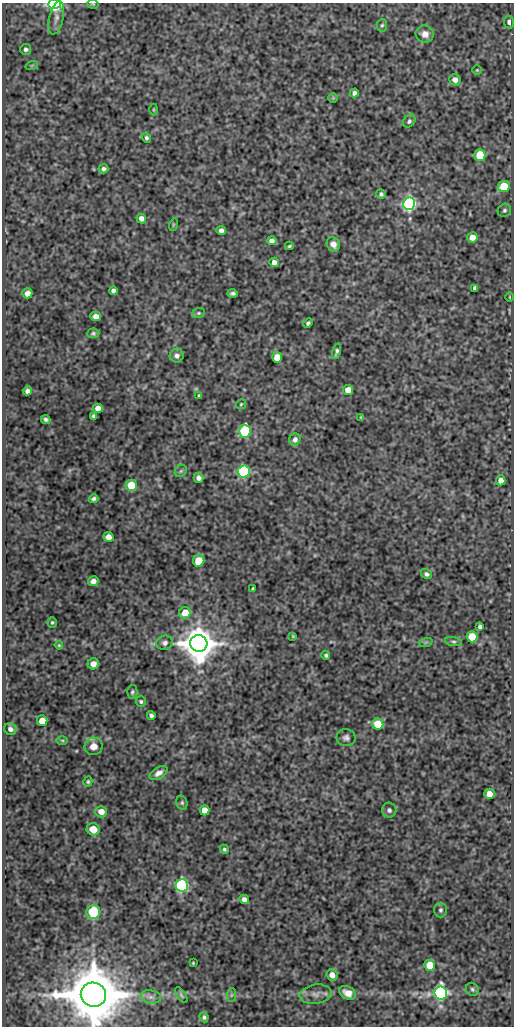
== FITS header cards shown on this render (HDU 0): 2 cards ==
NAXIS1  =                  512
NAXIS2  =                 1024

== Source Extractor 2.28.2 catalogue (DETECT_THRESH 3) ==
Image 512 x 1024 px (HDU 0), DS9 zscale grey, 1 PNG px = 1 image px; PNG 516 x 1028 px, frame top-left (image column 1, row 1024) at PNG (2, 3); each listed source drawn as its Kron ellipse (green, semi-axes under 4 px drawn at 4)
Background 94.9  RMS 0.53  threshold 1.59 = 3 sigma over >= 5 px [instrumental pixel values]
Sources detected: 108; all 108 listed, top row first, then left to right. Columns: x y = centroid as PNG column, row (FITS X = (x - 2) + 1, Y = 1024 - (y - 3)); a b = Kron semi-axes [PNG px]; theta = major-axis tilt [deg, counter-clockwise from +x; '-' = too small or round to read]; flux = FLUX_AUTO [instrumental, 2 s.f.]
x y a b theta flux
54 4 6 4 0 13000
93 4 5 3 - 34
56 18 17 7 77 240
509 22 6 5 - 130
382 25 6 5 - 61
425 34 9 8 - 240
26 49 5 5 - 96
32 65 6 4 19 42
477 70 5 5 - 43
455 80 6 5 - 190
354 93 4 4 - 110
333 98 5 5 - 38
154 110 6 3 90 32
409 121 7 5 51 84
146 138 5 4 - 71
480 155 5 5 - 1600
103 169 5 4 - 100
504 186 6 5 - 1300
381 194 5 4 - 72
409 204 6 6 - 13000
504 210 7 6 - 85
141 218 5 5 - 190
173 225 6 4 72 37
221 230 4 4 - 140
472 237 5 5 - 380
272 241 5 4 - 140
333 244 7 6 - 190
289 246 4 3 - 50
274 262 5 4 - 180
475 288 4 4 - 110
113 290 4 4 - 110
27 293 5 5 - 270
233 293 5 3 - 79
509 297 5 3 - 31
198 313 6 5 - 58
96 316 5 4 - 250
308 323 5 4 - 73
93 333 6 5 - 69
336 351 8 4 76 93
177 356 7 7 - 190
277 357 5 5 - 600
348 390 5 5 - 400
27 391 4 4 - 130
199 396 3 3 - 46
241 404 5 4 - 43
98 408 5 5 - 340
93 416 4 3 - 71
361 417 4 4 - 36
46 419 5 3 - 79
245 431 6 6 - 4300
295 439 6 5 - 140
181 471 7 5 45 67
244 472 6 6 - 5700
199 478 5 4 - 140
501 480 5 4 - 230
131 485 5 5 - 1000
94 499 5 4 - 85
108 537 5 4 - 260
199 561 6 5 - 620
426 574 6 4 -32 110
93 581 5 5 - 140
253 589 3 3 - 42
185 613 6 5 - 580
52 622 5 4 - 49
480 626 4 4 - 82
293 636 4 3 - 36
472 637 5 5 - 1100
426 642 7 4 19 50
453 642 8 4 -9 75
165 643 8 7 - 130
199 643 8 8 - 110000
59 645 4 3 - 35
326 655 4 4 - 62
93 664 6 5 - 170
132 692 7 5 88 65
141 702 5 5 - 59
151 715 4 4 - 84
42 721 5 5 - 520
378 724 5 5 - 1100
10 729 6 6 - 130
346 738 9 8 - 130
62 740 6 4 -1 45
93 746 9 9 - 330
158 773 10 5 31 180
88 782 5 4 - 47
489 794 5 5 - 370
182 803 7 5 -75 72
205 810 5 5 - 390
389 810 7 7 - 110
101 812 6 5 - 340
93 829 6 6 - 450
224 849 5 4 - 58
182 885 6 6 - 8500
244 899 5 4 - 160
440 910 7 6 - 88
93 912 7 7 - 2100
193 963 3 3 - 32
430 965 5 5 - 880
332 975 6 5 - 270
472 989 7 6 - 75
348 993 9 6 -26 260
441 993 6 6 - 12000
316 994 16 9 8 250
93 995 12 12 - 320000
181 995 9 3 -55 57
231 995 7 4 88 71
151 997 10 6 -9 140
204 1017 5 4 - 68
At the frame edge (FLAGS 8, measured only in part): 3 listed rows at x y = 54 4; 93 4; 93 995

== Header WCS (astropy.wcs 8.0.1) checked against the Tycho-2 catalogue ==
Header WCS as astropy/WCSLIB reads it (CRVAL/CRPIX/CD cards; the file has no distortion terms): RA---SIN/DEC--SIN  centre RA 14:02:31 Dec +54:48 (210.63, +54.80 deg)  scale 1 arcsec/px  FOV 8.5' x 17.1'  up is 0 deg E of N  parity normal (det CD < 0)
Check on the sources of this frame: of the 60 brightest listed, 5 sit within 1.5 arcsec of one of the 7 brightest Tycho-2 stars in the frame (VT <= 11.77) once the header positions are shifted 0.31 arcsec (0.01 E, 0.31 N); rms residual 0.40 arcsec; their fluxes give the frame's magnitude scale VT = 21.85 - 2.5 log10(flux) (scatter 0.06 mag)
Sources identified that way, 5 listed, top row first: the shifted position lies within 1.5 arcsec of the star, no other Tycho-2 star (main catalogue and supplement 1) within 3.0 arcsec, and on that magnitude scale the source's flux lands within +1.5 / -3 mag of the star's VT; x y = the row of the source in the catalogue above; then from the Tycho-2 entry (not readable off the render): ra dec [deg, ICRS J2000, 3 dp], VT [Tycho-2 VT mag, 2 dp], TYC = Tycho-2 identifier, HIP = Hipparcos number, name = IAU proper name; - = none
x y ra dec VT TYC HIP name
54 4 210.727 +54.941 11.54 3852-245-1 - -
409 204 210.556 +54.886 11.51 3852-163-1 - -
199 643 210.657 +54.764 10.38 3852-343-1 - -
441 993 210.541 +54.667 11.77 3852-201-1 - -
93 995 210.708 +54.666 8.09 3852-267-1 68621 -